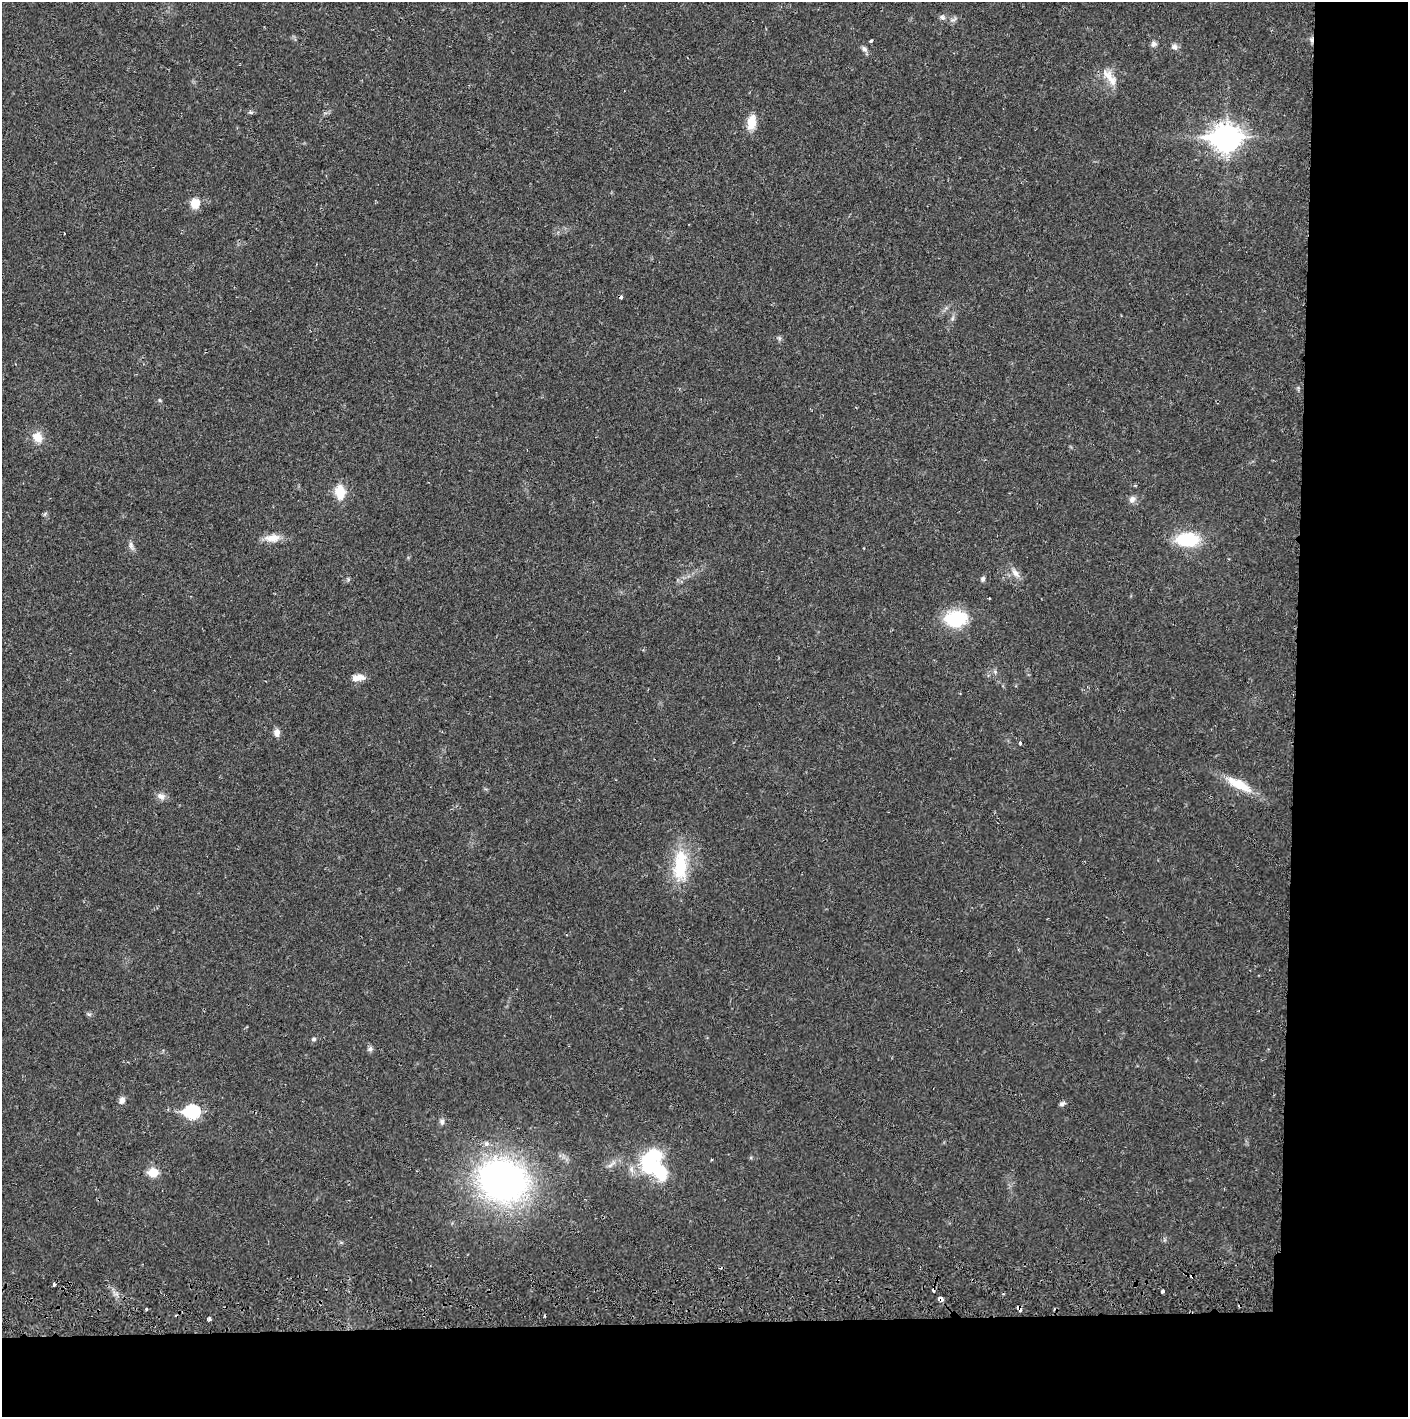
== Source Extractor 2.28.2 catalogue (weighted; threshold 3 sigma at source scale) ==
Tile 9 of 3 x 3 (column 3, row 3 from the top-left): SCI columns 2817-4222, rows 56-1470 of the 4229 x 4358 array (HDU 1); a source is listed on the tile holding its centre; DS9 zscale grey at full resolution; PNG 1410 x 1419 px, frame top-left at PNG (2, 2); no overlay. Shown black and unused: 14% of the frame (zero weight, under 2 of 3 exposures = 3% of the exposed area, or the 3 px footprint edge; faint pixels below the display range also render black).
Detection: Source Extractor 2.28.2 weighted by HDU 2 'WHT'; one run over the whole footprint, this tile lists its part. Background 0.0217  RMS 0.0035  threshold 0.0158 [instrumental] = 3 sigma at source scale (4.5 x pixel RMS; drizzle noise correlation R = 1.50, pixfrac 1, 0.05/0.05 arcsec/px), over >= 5 px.
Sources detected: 55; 2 inside a brighter object's white glare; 5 cosmic-ray / hot-pixel residue — not listed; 2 inside a brighter listed object's ellipse — not listed separately; the other 46 listed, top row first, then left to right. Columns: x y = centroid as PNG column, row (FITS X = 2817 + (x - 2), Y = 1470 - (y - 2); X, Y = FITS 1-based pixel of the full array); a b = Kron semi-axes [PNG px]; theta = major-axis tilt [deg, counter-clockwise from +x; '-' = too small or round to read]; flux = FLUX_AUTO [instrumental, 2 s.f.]
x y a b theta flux
942 17 8 6 -33 0.95
871 40 4 3 - 0.6
1154 44 8 7 - 1.2
1175 47 9 7 -28 1.3
864 49 9 6 -60 1.1
1110 77 29 10 -54 4.8
251 112 7 4 -19 0.59
751 122 15 9 79 6.1
1226 138 11 9 -1 370
195 203 11 10 - 4.4
953 318 7 4 70 0.68
779 338 6 5 - 0.64
159 400 6 4 -88 0.4
37 437 13 11 -53 4.2
340 492 12 8 -85 8.9
1132 500 10 7 58 1.6
45 514 6 4 71 0.5
272 538 22 10 4 4.1
1187 540 24 14 0 18
131 545 12 6 -75 1.3
1015 573 16 7 -50 2.2
983 579 7 5 72 0.76
989 598 2 2 - 0.28
956 619 25 17 2 18
358 677 16 8 6 2.8
277 733 10 7 -84 1.8
1020 743 3 3 - 1
1239 784 36 10 -27 9.1
161 796 11 8 -31 1.9
680 865 45 19 87 17
89 1014 7 4 -1 0.59
314 1039 6 5 - 0.66
370 1049 7 6 - 0.99
122 1100 9 7 79 1.7
1062 1104 7 5 26 0.86
192 1112 8 7 - 44
442 1121 9 6 -78 1.1
649 1165 28 19 -72 17
153 1172 6 6 - 12
503 1180 46 39 -18 130
1192 1276 4 3 - 1.1
1162 1291 3 3 - 1.2
940 1299 5 4 - 3.6
146 1309 3 3 - 0.49
1020 1310 5 3 - 6.3
209 1319 4 3 - 1.2
Overlapping masked pixels (flux is a lower limit): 4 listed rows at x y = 1226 138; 1192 1276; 940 1299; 1020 1310